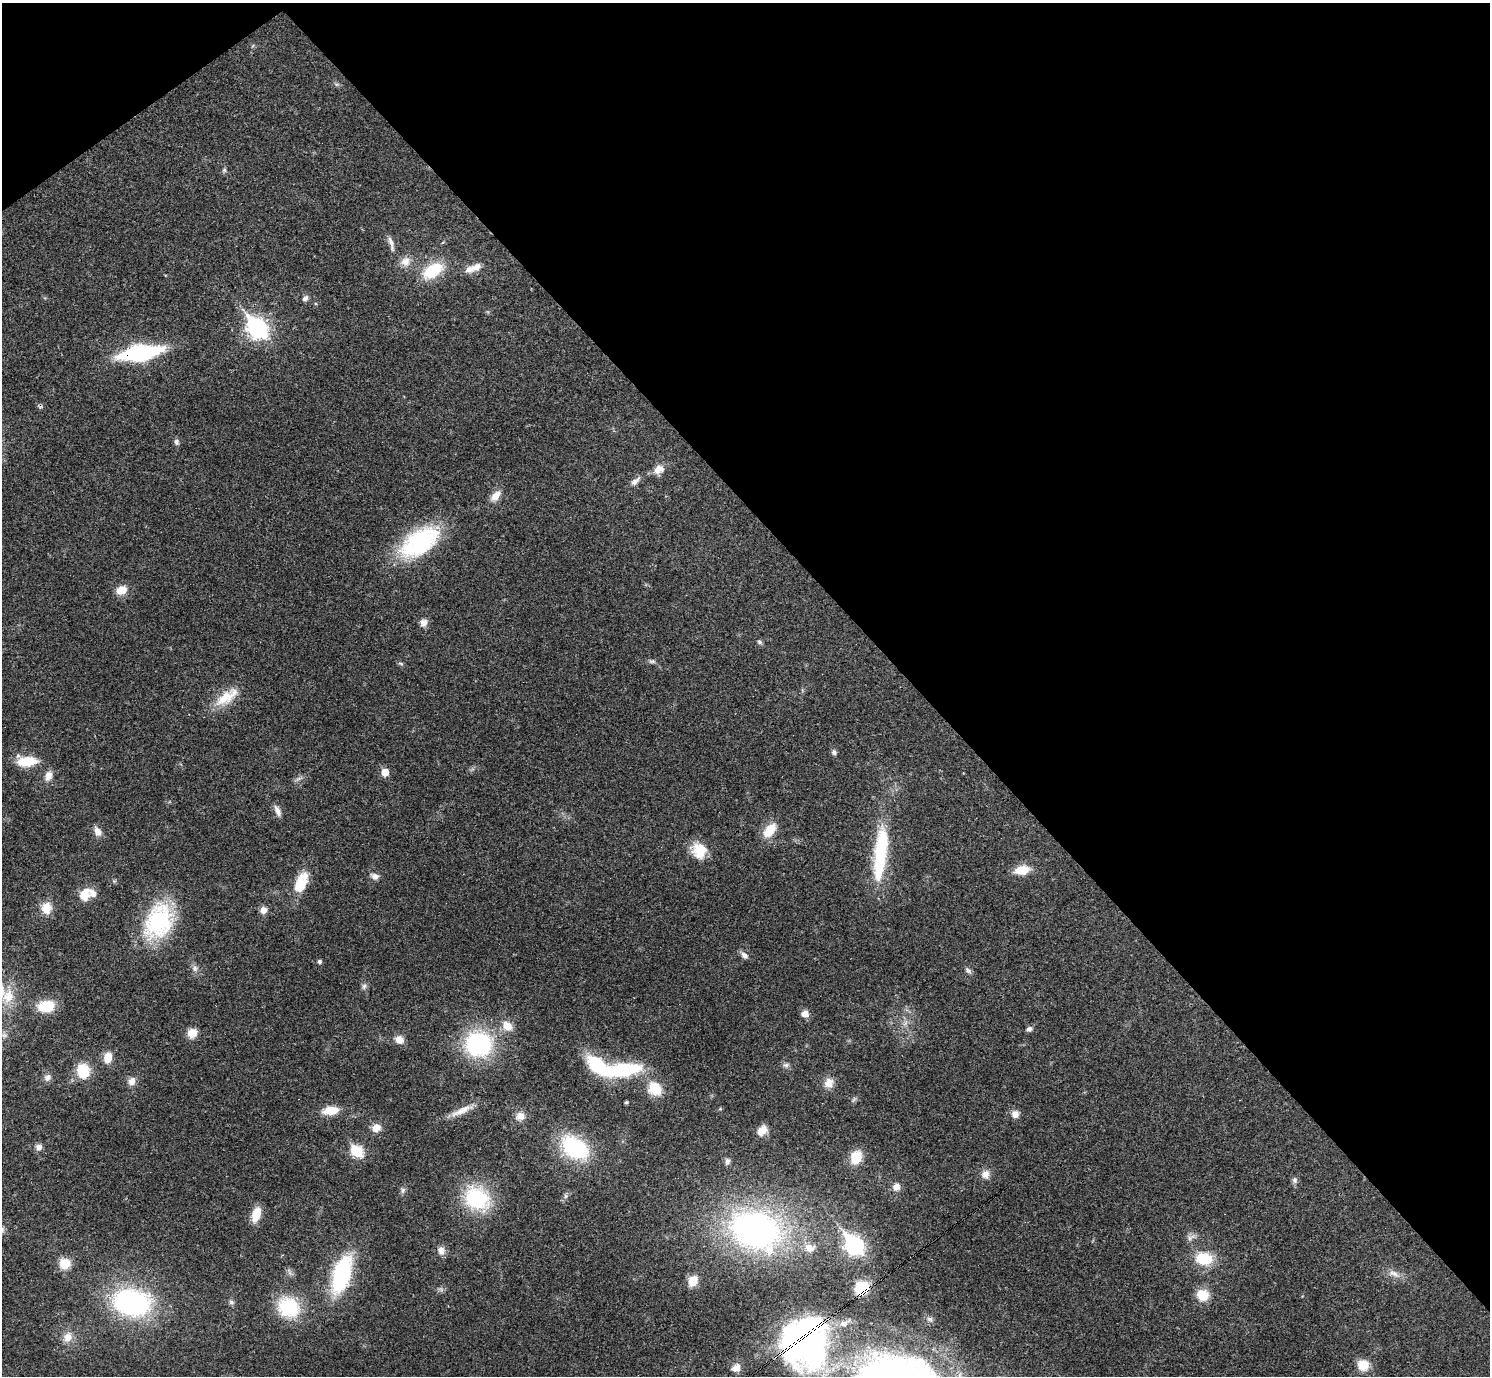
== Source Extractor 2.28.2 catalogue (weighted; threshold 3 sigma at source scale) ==
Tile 3 of 4 x 4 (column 3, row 1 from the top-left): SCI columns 2977-4464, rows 4281-5654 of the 5955 x 5951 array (HDU 1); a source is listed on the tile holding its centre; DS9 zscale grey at full resolution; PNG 1492 x 1378 px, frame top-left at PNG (2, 3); no overlay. Shown black and unused: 40% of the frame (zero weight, under 3 of 4 exposures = <1% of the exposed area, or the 3 px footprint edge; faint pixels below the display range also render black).
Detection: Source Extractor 2.28.2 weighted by HDU 2 'WHT'; one run over the whole footprint, this tile lists its part. Background 0.0352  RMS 0.0026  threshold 0.0118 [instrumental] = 3 sigma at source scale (4.5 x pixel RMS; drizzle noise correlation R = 1.50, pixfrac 1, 0.05/0.05 arcsec/px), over >= 5 px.
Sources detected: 110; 1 too faint to see at this stretch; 1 inside a brighter object's white glare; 1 cosmic-ray / hot-pixel residue — not listed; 6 inside a brighter listed object's ellipse — not listed separately; the other 101 listed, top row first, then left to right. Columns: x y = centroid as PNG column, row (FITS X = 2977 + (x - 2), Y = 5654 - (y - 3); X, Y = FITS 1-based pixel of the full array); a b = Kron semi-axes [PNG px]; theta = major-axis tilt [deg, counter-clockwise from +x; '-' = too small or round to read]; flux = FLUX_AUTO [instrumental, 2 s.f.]
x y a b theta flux
337 84 7 4 18 0.44
224 170 6 6 - 0.49
391 242 16 6 -70 1.4
405 261 14 12 35 2.6
470 269 14 10 27 2.1
432 271 27 16 33 9.7
305 298 8 6 43 0.82
257 328 10 8 -51 120
140 353 31 11 9 42
176 442 8 7 - 0.79
659 470 15 11 33 2.6
635 481 15 8 42 1.5
496 496 15 9 49 2.7
419 542 50 26 34 28
121 590 12 10 21 3.5
423 623 10 9 - 1.6
759 642 7 5 -27 0.52
652 661 10 6 -7 0.66
401 663 8 4 -10 0.41
227 697 36 14 35 6.8
834 752 7 7 - 0.67
27 761 24 11 3 6.9
385 772 6 6 - 4
48 776 13 9 74 2.3
298 779 10 4 30 0.75
277 811 15 6 -66 1.5
770 830 19 11 50 5
97 831 13 8 -63 1.9
699 851 19 16 -74 6.3
880 854 74 16 84 22
1022 870 17 10 11 4.5
375 876 10 8 -22 1.3
114 881 5 5 - 0.38
301 883 28 14 68 7.2
84 895 16 12 62 4.2
46 908 14 13 - 3.7
263 910 8 8 - 1.7
158 921 44 30 65 26
744 955 10 7 -35 1.2
319 961 4 4 - 0.72
195 968 9 7 -79 1.1
968 970 11 6 -44 0.76
364 986 9 6 62 0.8
8 996 19 15 70 5.2
46 1006 15 10 7 8.7
805 1014 10 8 -15 1.6
905 1023 9 4 53 0.85
507 1026 11 9 -34 3.7
1029 1029 8 6 12 0.85
192 1033 10 9 - 3.3
4 1035 9 4 -8 0.55
399 1040 10 9 - 2.3
478 1044 24 22 -4 34
108 1057 11 8 79 4
786 1065 9 6 0 0.8
623 1070 32 14 7 20
83 1071 15 12 -76 7.7
47 1077 10 9 - 1.3
132 1081 11 9 66 1.7
829 1083 13 11 57 2.6
655 1089 15 13 -45 6.6
626 1102 4 3 - 0.45
720 1109 5 4 - 0.31
330 1110 16 9 7 5
462 1110 35 7 25 3.3
1015 1114 8 8 - 1.9
520 1116 12 10 13 2.3
376 1128 10 8 22 2.6
762 1131 13 9 42 2.7
39 1147 8 8 - 1.3
575 1148 27 18 -36 26
357 1151 7 6 - 22
856 1157 13 10 66 6.7
727 1161 8 7 - 0.9
985 1174 12 11 - 2
1294 1180 8 7 - 0.79
896 1187 9 8 - 1.8
403 1190 9 6 75 0.76
565 1196 7 4 90 0.52
477 1198 27 23 -24 22
256 1214 16 9 73 4.8
756 1230 56 40 -14 83
1191 1237 14 7 17 1.3
854 1245 10 7 -49 87
809 1248 14 11 -26 2.7
441 1250 12 10 -83 1.8
1204 1259 15 11 -8 11
65 1264 13 13 - 4
342 1274 32 14 72 33
1394 1274 17 8 -29 2.1
693 1281 9 8 - 4.8
862 1288 12 11 - 10
1203 1295 11 10 - 6.3
231 1302 8 6 -16 0.63
132 1303 33 23 -9 51
288 1307 25 21 -27 16
930 1319 8 6 -14 0.67
68 1337 15 12 59 2.8
813 1350 73 46 -12 85
1363 1365 12 11 - 4.7
736 1368 12 10 28 2.2
Overlapping masked pixels (flux is a lower limit): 3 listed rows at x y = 140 353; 862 1288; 813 1350